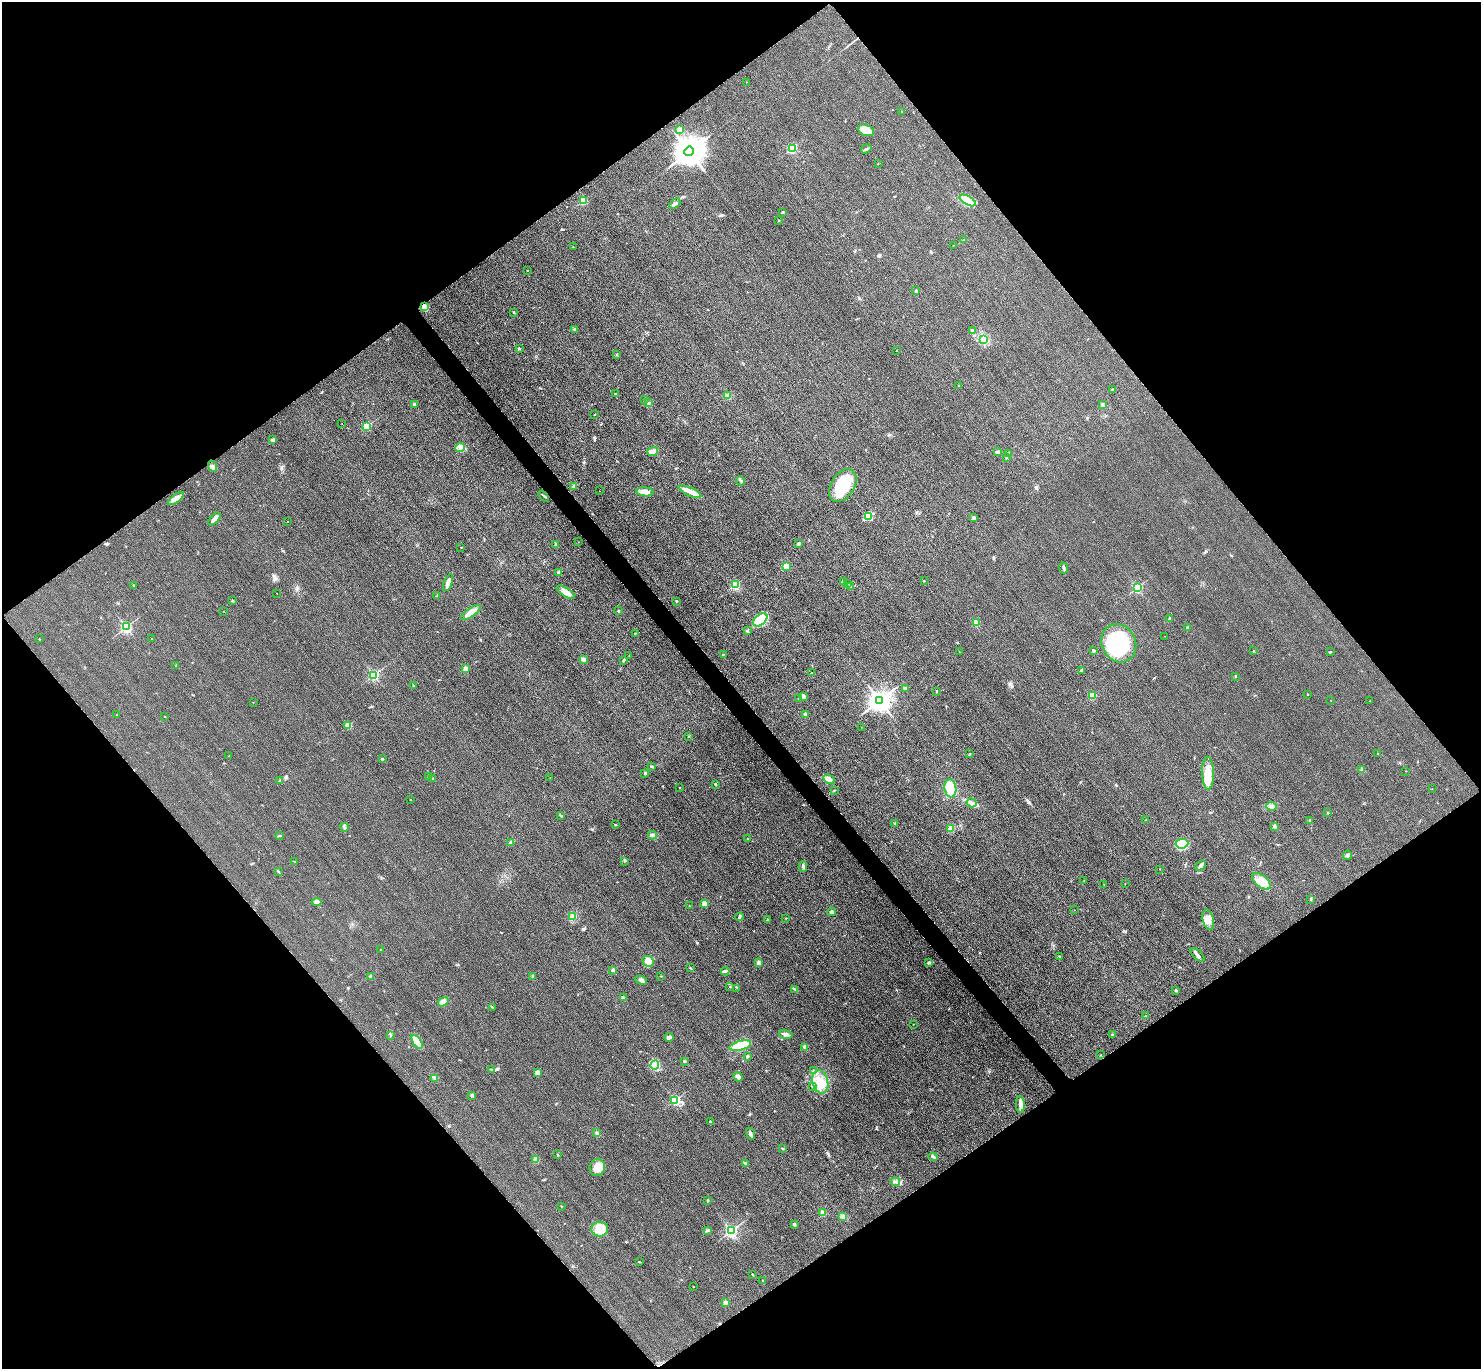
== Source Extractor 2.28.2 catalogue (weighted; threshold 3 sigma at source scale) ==
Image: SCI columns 31-5946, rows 325-5790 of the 5977 x 5973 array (HDU 1 of 3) = the unmasked area's bounding box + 8 px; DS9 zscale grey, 4 x 4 block average (1 PNG px = mean of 4 x 4 image px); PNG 1483 x 1371 px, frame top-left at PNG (2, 2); each listed source drawn as its Kron ellipse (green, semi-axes under 4 px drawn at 4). Shown black and unused: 50% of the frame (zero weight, under 3 of 4 exposures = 3% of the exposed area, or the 3 px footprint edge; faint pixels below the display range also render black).
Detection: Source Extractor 2.28.2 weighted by HDU 2 'WHT'. Background 0.0823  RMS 0.019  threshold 0.0873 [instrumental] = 3 sigma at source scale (4.5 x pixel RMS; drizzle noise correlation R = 1.50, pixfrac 1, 0.05/0.05 arcsec/px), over >= 5 px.
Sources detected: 248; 1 coinciding with a brighter row at this scale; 2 inside a brighter listed object's ellipse — not listed separately; the other 245 listed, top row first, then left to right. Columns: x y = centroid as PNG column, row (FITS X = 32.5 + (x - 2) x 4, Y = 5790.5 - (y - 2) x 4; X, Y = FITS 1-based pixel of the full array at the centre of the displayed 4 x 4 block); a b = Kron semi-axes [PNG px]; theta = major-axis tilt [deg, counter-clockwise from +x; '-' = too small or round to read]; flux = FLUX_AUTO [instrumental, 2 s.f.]
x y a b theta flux
746 82 2 2 - 3.5
902 112 2 2 - 5.9
679 130 4 3 - 31
866 130 8 5 -21 150
792 148 2 2 - 960
866 149 6 2 35 18
689 151 5 4 - 26000
878 164 2 2 - 3.1
968 200 9 4 -29 83
583 201 2 2 - 600
675 204 6 2 41 31
783 212 2 2 - 7.9
779 220 2 2 - 4.1
963 240 3 2 - 5.2
953 245 2 2 - 3.2
573 247 2 2 - 5.6
527 270 2 2 - 3.5
916 291 2 2 - 52
425 307 2 2 - 490
514 312 2 2 - 7.7
575 329 2 2 - 52
972 331 2 2 - 64
984 339 3 2 - 16
519 348 2 2 - 45
896 351 2 2 - 2.7
617 354 2 2 - 3.9
959 385 2 2 - 4.5
1112 389 3 2 - 8
616 393 2 2 - 7.4
727 396 4 3 - 48
645 400 2 2 - 5.3
648 403 3 3 - 18
414 405 2 2 - 66
1102 405 3 3 - 19
595 414 2 2 - 6.8
342 424 2 2 - 2.8
367 426 2 2 - 500
273 440 3 3 - 24
460 447 5 4 - 42
653 451 5 2 - 110
998 452 3 2 - 23
1009 453 2 2 - 18
1006 457 2 2 - 5.5
213 466 6 3 -66 31
741 481 5 2 - 17
843 485 18 11 58 470
574 486 2 2 - 120
599 491 2 2 - 2.4
645 492 8 4 -6 78
690 492 12 4 -25 82
544 496 6 2 -50 11
176 498 9 3 36 49
869 517 4 2 - 14
973 518 2 2 - 68
214 519 8 3 49 48
287 521 2 2 - 4.8
578 542 2 2 - 3.2
799 543 2 2 - 80
556 545 4 2 - 11
461 547 2 2 - 4.6
786 566 2 2 - 520
1064 568 6 2 -81 18
559 573 2 2 - 100
924 581 2 2 - 12
843 582 3 3 - 20
448 583 9 3 70 48
848 583 2 2 - 3.6
133 585 2 2 - 16
735 585 2 2 - 920
850 586 4 2 - 16
1137 588 2 2 - 1400
566 592 10 3 -33 100
277 594 2 2 - 2.1
437 595 3 2 - 9.3
232 601 3 2 - 6.5
676 601 2 2 - 15
223 611 2 2 - 5.7
618 611 2 2 - 23
471 612 11 3 36 120
1169 619 2 2 - 5.7
760 620 8 5 41 290
976 623 3 3 - 49
126 627 2 2 - 2000
1187 628 2 2 - 53
747 631 3 2 - 9.1
635 633 2 2 - 14
1165 636 2 2 - 1.9
39 639 2 2 - 6.4
152 639 2 2 - 6.4
1119 643 20 17 -63 970
1094 651 2 2 - 71
1253 651 2 2 - 23
959 652 2 2 - 3.7
1330 652 2 2 - 5.9
723 654 2 2 - 13
629 656 2 2 - 4.4
584 660 4 3 - 20
624 660 3 2 - 9.8
176 665 2 2 - 15
465 669 2 2 - 270
1081 670 3 2 - 12
811 672 2 2 - 4.1
374 675 2 2 - 1300
1235 676 2 2 - 20
413 685 2 2 - 14
905 689 3 3 - 20
936 691 3 2 - 6.3
1308 694 2 2 - 15
1092 695 2 2 - 380
803 696 2 2 - 150
799 699 2 2 - 3.4
879 700 4 3 - 11000
1331 700 2 2 - 2.5
1370 701 2 2 - 4.6
253 702 2 2 - 2.6
116 715 2 2 - 4.6
805 715 4 3 - 19
165 716 2 2 - 9.5
348 726 2 2 - 400
861 727 2 2 - 2.1
688 736 2 2 - 12
1377 753 2 2 - 8.5
969 754 2 2 - 6.6
229 756 2 2 - 2.8
382 759 3 2 - 11
651 767 3 2 - 11
1362 770 2 2 - 6.6
1406 771 2 2 - 3.2
645 773 2 2 - 21
1208 773 16 6 -89 160
429 777 2 2 - 56
550 778 2 2 - 3.2
433 779 2 2 - 12
829 779 6 3 -27 80
280 781 3 2 - 15
715 784 2 2 - 35
680 787 2 2 - 4.3
950 788 9 6 -81 210
1432 789 2 2 - 2.4
834 790 3 2 - 4.4
410 800 2 2 - 11
972 803 5 4 - 39
1271 806 5 4 - 45
1328 813 2 2 - 5.4
560 816 3 2 - 13
1146 820 2 2 - 7.5
1309 821 3 2 - 9.3
895 824 3 2 - 12
615 825 2 2 - 5
1275 826 3 3 - 18
344 827 4 3 - 25
950 829 4 2 - 14
652 835 4 3 - 26
280 836 3 2 - 8
747 838 2 2 - 7.6
511 842 3 2 - 13
1182 844 6 4 5 170
1347 855 5 2 - 16
294 861 2 2 - 3.4
624 861 2 2 - 6
1201 865 6 2 43 27
803 866 5 2 - 21
1160 869 2 2 - 3.4
278 872 3 2 - 9.3
1084 881 2 2 - 5.6
1261 881 11 6 -40 130
1125 884 2 2 - 2.5
1104 885 2 2 - 3.3
1311 899 3 2 - 12
316 902 5 3 - 29
704 904 2 2 - 200
689 906 2 2 - 11
1074 910 2 2 - 1.9
832 912 4 3 - 27
572 916 3 2 - 14
739 917 4 2 - 28
786 918 2 2 - 5.2
768 919 2 2 - 6.3
1208 920 10 5 -76 80
380 949 2 2 - 4.7
1197 955 8 2 -43 31
1059 956 2 2 - 5.8
648 961 6 5 - 88
759 963 3 3 - 55
928 963 3 2 - 15
690 968 2 2 - 4.5
613 970 2 2 - 84
725 971 4 3 - 22
532 976 2 2 - 5.3
661 976 2 2 - 3.5
370 977 3 2 - 6.3
641 980 6 3 -26 23
730 986 2 2 - 3.2
737 988 2 2 - 4.3
794 989 3 2 - 9.5
1176 990 2 2 - 35
623 998 3 2 - 10
443 1002 5 4 - 60
492 1007 3 2 - 5.6
1146 1016 2 2 - 4.4
913 1024 2 2 - 2
786 1034 7 3 -15 41
1113 1035 3 2 - 22
390 1036 2 2 - 5.4
669 1037 4 3 - 30
417 1042 8 3 -54 190
740 1046 11 4 13 310
805 1047 2 2 - 130
1100 1055 2 2 - 3.8
747 1056 3 2 - 19
684 1061 2 2 - 53
655 1065 4 4 - 42
491 1069 2 2 - 6.5
814 1071 3 3 - 15
537 1073 4 3 - 43
738 1077 5 3 - 46
434 1078 3 2 - 12
820 1082 11 8 -77 170
812 1086 3 2 - 17
472 1095 2 2 - 45
675 1100 2 2 - 1300
1020 1104 8 2 -88 120
710 1121 2 2 - 6
597 1133 2 2 - 7.4
751 1134 6 3 -75 24
783 1148 3 2 - 9.1
558 1155 2 2 - 6.1
933 1157 4 2 - 14
536 1160 2 2 - 270
745 1163 3 2 - 10
597 1167 9 7 78 130
895 1182 4 3 - 23
707 1201 3 2 - 9.1
561 1206 2 2 - 4.9
823 1213 2 2 - 75
842 1217 3 2 - 12
794 1225 3 2 - 12
600 1229 8 7 - 110
707 1231 4 3 - 16
731 1231 2 2 - 2600
639 1262 2 2 - 6.9
752 1274 3 2 - 6.2
763 1280 2 2 - 7.1
693 1287 2 2 - 6.5
725 1302 4 3 - 33
Overlapping masked pixels (flux is a lower limit): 1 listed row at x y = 425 307
Diffuse or blended objects may show on this block-average render without a row.